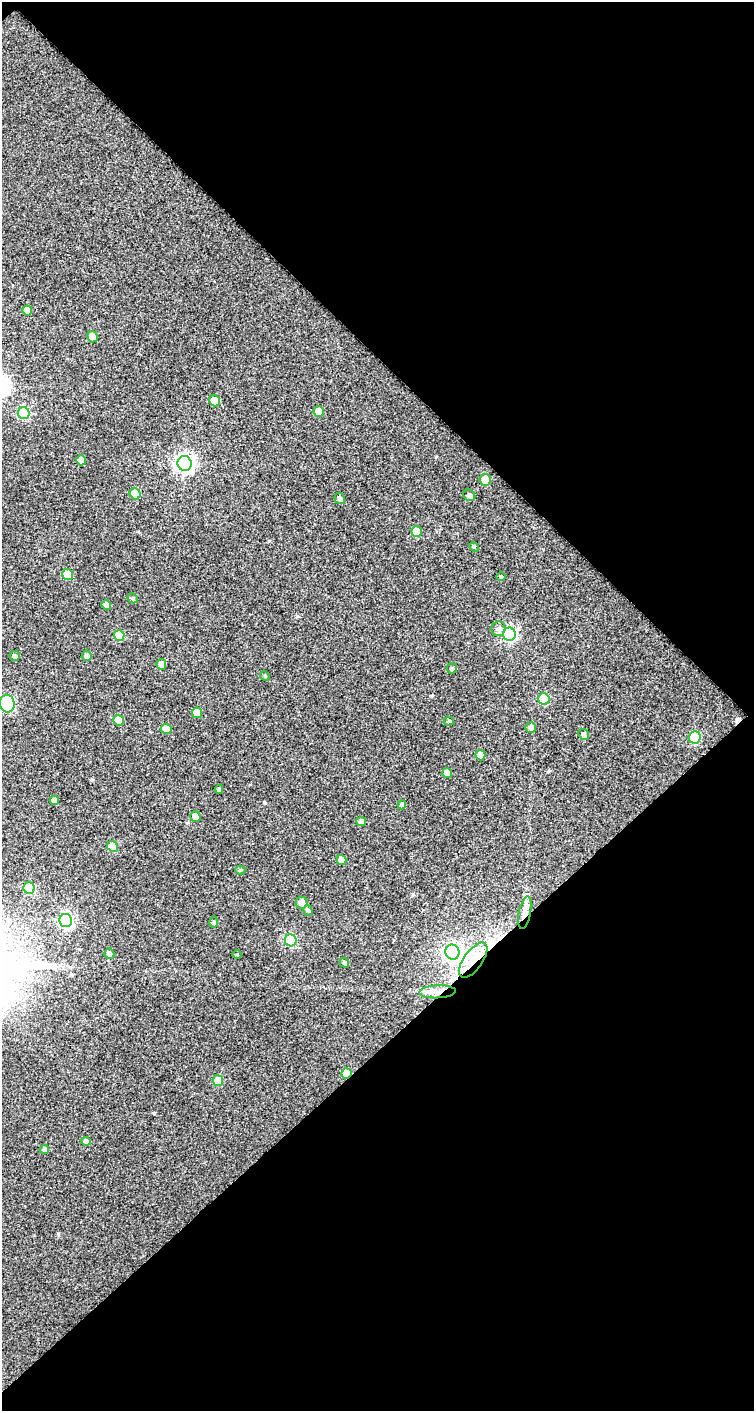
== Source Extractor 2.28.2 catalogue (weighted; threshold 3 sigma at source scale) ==
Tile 2 of 2 x 1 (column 2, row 1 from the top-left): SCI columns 753-1504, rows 45-1453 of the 1504 x 1501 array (HDU 1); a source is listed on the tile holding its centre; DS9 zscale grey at full resolution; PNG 756 x 1413 px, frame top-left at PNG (2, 2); each listed source drawn as its Kron ellipse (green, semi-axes under 4 px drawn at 4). Shown black and unused: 51% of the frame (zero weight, under 2 of 3 exposures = <1% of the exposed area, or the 3 px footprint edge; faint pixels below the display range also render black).
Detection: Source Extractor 2.28.2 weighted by HDU 2 'WHT'; one run over the whole footprint, this tile lists its part. Background 0.207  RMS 0.086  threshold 0.387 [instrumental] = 3 sigma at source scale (4.5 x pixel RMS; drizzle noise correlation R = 1.50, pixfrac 1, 0.0396/0.0396 arcsec/px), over >= 5 px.
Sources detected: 62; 1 cosmic-ray / hot-pixel residue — neither listed nor drawn; the other 61 listed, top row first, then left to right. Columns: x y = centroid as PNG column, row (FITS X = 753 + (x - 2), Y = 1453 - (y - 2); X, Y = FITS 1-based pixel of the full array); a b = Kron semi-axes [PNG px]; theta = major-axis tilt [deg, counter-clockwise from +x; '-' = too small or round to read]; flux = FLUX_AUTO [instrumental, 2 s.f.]
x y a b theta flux
27 310 5 5 - 73
92 337 6 5 - 63
215 401 6 5 - 110
319 411 5 5 - 130
24 413 6 5 - 520
81 460 5 5 - 79
185 463 7 7 - 3100
485 480 6 5 - 120
135 494 6 5 - 220
469 495 6 5 - 22
340 499 5 5 - 27
416 531 5 5 - 140
474 547 5 4 - 8.4
67 575 5 5 - 130
501 577 5 3 - 7
133 598 5 4 - 11
106 605 5 4 - 50
499 629 7 7 - 32
509 634 6 6 - 1300
119 635 5 5 - 190
14 656 5 5 - 19
87 656 5 5 - 25
161 664 5 5 - 62
452 668 5 5 - 16
265 676 5 4 - 9.1
544 699 6 5 - 340
7 704 8 7 - 1000
197 713 5 5 - 120
118 720 5 5 - 120
449 721 5 4 - 12
531 727 5 5 - 24
166 729 5 5 - 100
584 734 6 5 - 20
695 737 6 6 - 470
480 755 5 5 - 85
447 773 5 5 - 91
219 789 4 3 - 13
54 800 5 4 - 43
402 805 4 4 - 26
195 816 5 5 - 51
361 822 5 4 - 29
112 846 5 5 - 160
341 860 5 5 - 78
240 870 5 4 - 12
29 888 6 5 - 400
301 903 6 6 - 47
308 910 5 4 - 15
525 912 16 6 79 54
66 920 7 6 - 1400
214 922 5 3 - 9.3
291 940 6 6 - 590
452 952 7 7 - 1900
109 954 5 5 - 31
237 954 5 3 - 7.8
473 960 20 9 54 160
344 963 5 4 - 17
437 992 18 6 3 71
347 1073 5 5 - 190
218 1081 5 5 - 180
86 1141 5 4 - 21
44 1149 4 4 - 14
Overlapping masked pixels (flux is a lower limit): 4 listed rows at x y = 525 912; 473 960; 437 992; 347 1073
Isophote crosses this tile's border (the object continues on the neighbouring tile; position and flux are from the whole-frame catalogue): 1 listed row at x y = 7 704
Unlisted compact peaks at least as high as the median listed source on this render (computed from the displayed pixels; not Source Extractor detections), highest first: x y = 264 802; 297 616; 58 1234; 549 771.